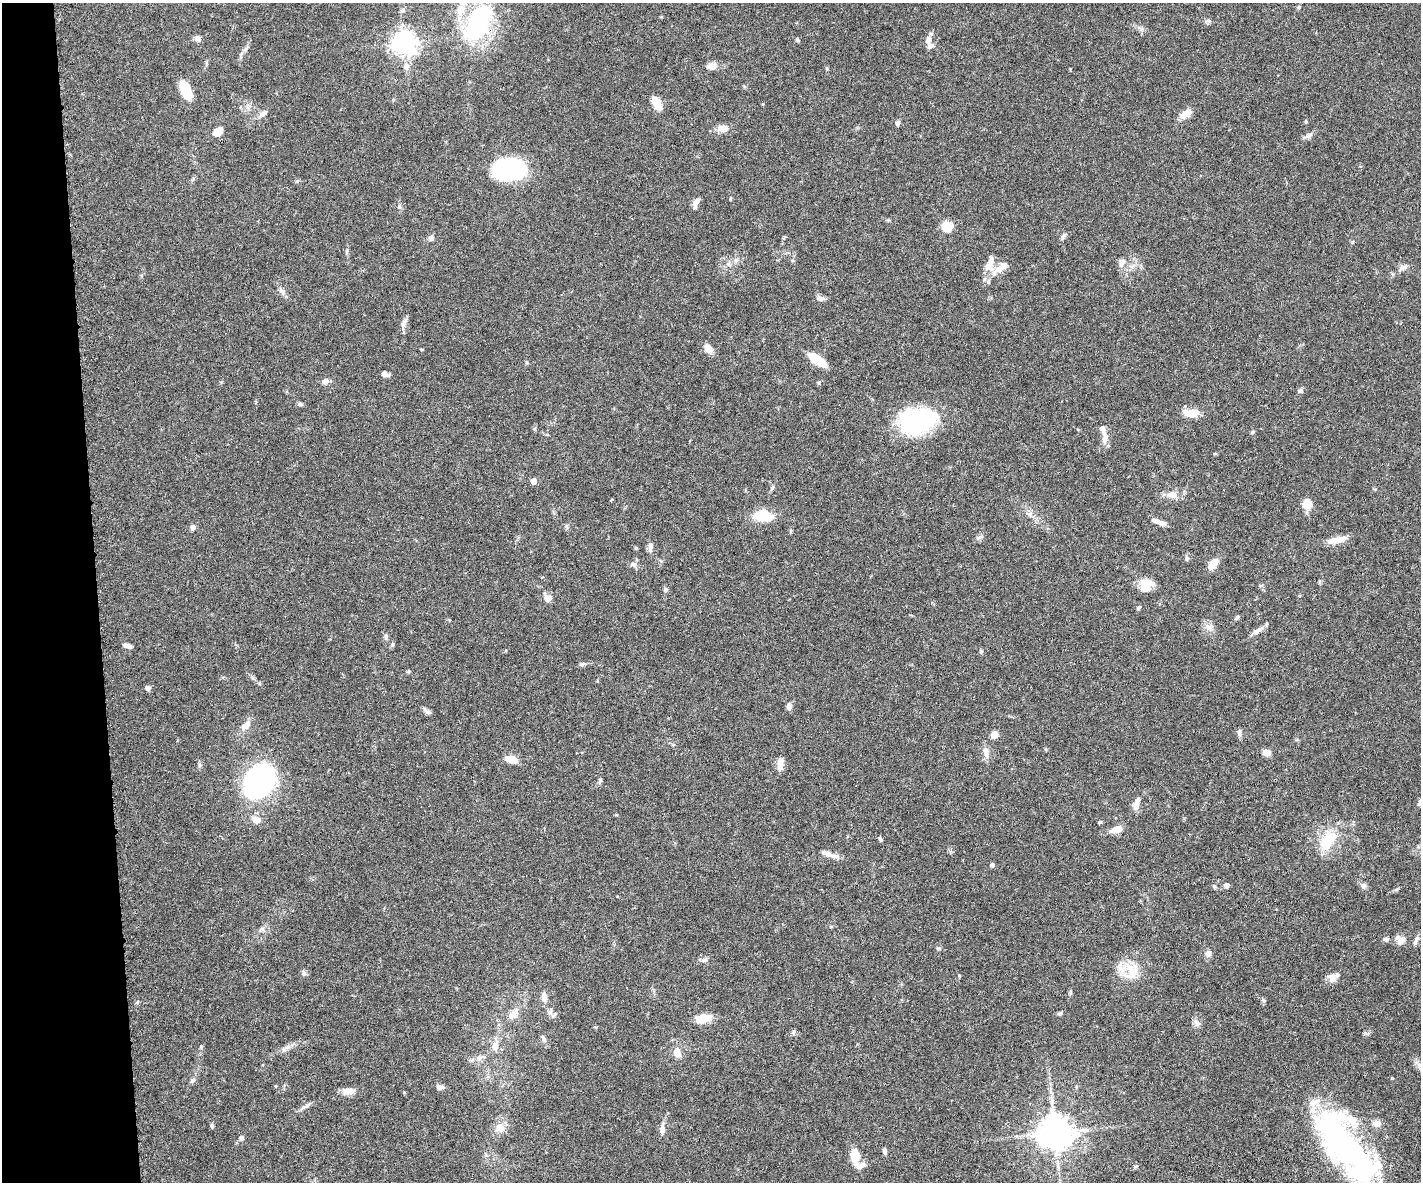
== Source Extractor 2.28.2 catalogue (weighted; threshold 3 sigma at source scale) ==
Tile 4 of 3 x 4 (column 1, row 2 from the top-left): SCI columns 157-1575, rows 2417-3596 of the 4677 x 4892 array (HDU 1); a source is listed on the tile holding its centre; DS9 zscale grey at full resolution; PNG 1423 x 1184 px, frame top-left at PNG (2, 3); no overlay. Shown black and unused: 7% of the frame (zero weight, under 3 of 6 exposures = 5% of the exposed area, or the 3 px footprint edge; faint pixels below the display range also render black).
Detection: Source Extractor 2.28.2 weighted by HDU 2 'WHT'; one run over the whole footprint, this tile lists its part. Background 0.0471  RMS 0.0026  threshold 0.0107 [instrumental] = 3 sigma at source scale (4.09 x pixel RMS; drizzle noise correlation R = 1.36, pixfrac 0.8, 0.05/0.05 arcsec/px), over >= 5 px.
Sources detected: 138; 2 inside a brighter object's white glare — not listed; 7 inside a brighter listed object's ellipse — not listed separately; the other 129 listed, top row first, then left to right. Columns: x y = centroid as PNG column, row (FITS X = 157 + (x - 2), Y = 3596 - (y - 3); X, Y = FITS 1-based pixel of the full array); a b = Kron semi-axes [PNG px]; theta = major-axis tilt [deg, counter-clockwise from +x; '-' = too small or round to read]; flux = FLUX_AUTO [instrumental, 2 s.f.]
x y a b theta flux
1299 7 5 4 - 0.33
403 10 6 6 - 0.5
478 23 38 20 67 36
198 39 8 7 - 0.76
797 39 6 4 -60 0.36
928 40 10 7 74 1.3
404 42 7 7 - 210
406 66 9 7 -79 0.96
711 66 14 8 15 1.6
186 90 17 8 -67 7.4
657 103 15 7 -60 4
263 114 14 6 40 1.1
1186 114 16 8 35 2.2
1306 121 5 4 - 0.27
898 123 6 5 - 0.59
723 128 13 7 0 2.4
218 131 9 6 43 3.3
1309 135 11 6 38 0.84
516 171 30 15 -12 37
297 181 6 3 71 0.29
730 198 4 3 - 0.26
695 203 12 7 50 1.2
399 206 7 5 70 0.49
946 226 8 7 - 5.4
1063 236 10 5 48 0.56
431 238 7 6 - 0.75
991 260 17 8 79 2
1122 262 9 7 66 1.4
1403 267 13 6 18 1.1
1000 268 22 8 38 3.7
282 291 10 7 -47 0.97
820 298 12 6 -16 0.8
404 323 16 6 62 1
421 349 4 2 - 0.22
708 349 12 7 -50 2
817 360 17 7 -33 6.2
527 362 6 3 71 0.26
385 374 8 5 -13 1.1
325 381 8 6 23 0.97
819 382 5 4 - 0.29
1300 391 7 6 - 0.52
300 404 6 5 - 0.55
1191 413 15 8 -4 4.2
917 421 41 27 10 24
1252 432 5 4 - 0.31
1105 437 17 8 88 1.9
533 481 4 4 - 2.5
772 488 7 4 71 0.38
1172 495 12 9 -7 2
611 500 4 2 - 0.24
1307 504 12 10 71 2.8
761 516 25 14 2 5
1159 522 18 5 -21 1.4
193 527 5 5 - 1.1
979 537 10 3 15 0.44
1337 540 21 7 10 3.2
650 547 15 6 87 1.1
1187 558 8 5 -86 0.5
633 564 9 7 -6 0.86
1213 564 14 8 53 2.6
542 577 4 3 - 0.18
1146 585 16 13 64 3.5
665 590 6 5 - 0.51
547 598 8 7 - 2.2
1138 608 6 4 45 0.43
1237 617 7 4 29 0.44
1208 627 11 8 -36 1.4
1257 631 14 6 35 1.4
386 637 8 5 -87 0.53
392 644 7 5 69 0.38
128 646 10 4 -13 1.1
981 651 5 4 - 0.33
582 664 8 5 11 0.51
148 688 5 4 - 1
789 706 8 6 -90 0.92
428 712 9 6 -3 0.61
245 725 14 9 44 1.8
1239 732 8 6 83 0.63
994 734 7 6 - 1.7
986 752 14 8 -68 1.6
1267 753 9 7 -7 1.6
512 759 13 7 -10 3.1
780 764 16 7 88 1.9
600 780 7 5 74 0.44
259 781 25 20 53 55
1136 804 16 7 73 2
256 820 7 6 - 2.4
1116 829 17 8 19 1.9
880 839 8 4 -54 0.39
1328 840 32 17 55 7.5
833 856 22 6 -13 1.7
992 865 5 5 - 0.56
1227 885 5 5 - 0.9
1214 886 6 4 -46 0.35
1363 886 9 7 -12 0.79
1386 939 7 5 22 0.61
1401 940 15 9 40 1.6
1416 940 13 5 63 0.8
938 948 7 5 -16 0.43
1208 954 7 7 - 1
704 960 8 5 9 0.61
1131 971 26 19 85 5.8
304 973 8 6 84 0.62
1332 977 10 8 -63 1.8
544 997 11 7 -86 1.4
1263 1000 6 5 - 0.4
550 1011 11 5 80 0.87
1060 1013 5 4 - 0.48
513 1014 18 10 50 2.6
703 1018 18 9 8 3.9
1196 1022 12 7 -63 0.93
793 1032 7 3 82 0.37
543 1038 9 5 -62 0.69
495 1046 16 9 68 2
677 1052 10 7 -81 2.2
479 1058 9 6 51 0.94
193 1080 8 5 42 0.56
440 1087 9 6 -11 0.93
348 1091 18 8 7 1.7
1377 1123 10 9 - 1.4
212 1126 6 4 -77 0.38
500 1127 9 8 - 2.6
662 1130 11 6 89 1.2
1055 1132 10 10 - 420
242 1138 7 6 - 0.58
1342 1141 80 33 -51 74
884 1151 8 5 -76 0.57
855 1155 14 9 -81 4.6
1136 1167 6 4 43 0.36
Isophote crosses this tile's border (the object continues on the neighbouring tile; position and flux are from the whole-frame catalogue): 1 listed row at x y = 1342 1141
Unlisted compact peaks at least as high as the median listed source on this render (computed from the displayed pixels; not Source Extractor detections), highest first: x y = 201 1047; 288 1047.